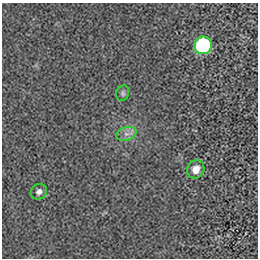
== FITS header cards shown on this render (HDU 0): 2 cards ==
NAXIS1  =                  256 / length of data axis 1
NAXIS2  =                  256 / length of data axis 2

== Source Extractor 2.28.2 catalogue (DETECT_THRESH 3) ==
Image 256 x 256 px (HDU 0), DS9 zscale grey, 1 PNG px = 1 image px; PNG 260 x 260 px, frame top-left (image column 1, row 256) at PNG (2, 3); each listed source drawn as its Kron ellipse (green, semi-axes under 4 px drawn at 4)
Background -9.96e-05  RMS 0.0028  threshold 0.00832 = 3 sigma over >= 5 px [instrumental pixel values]
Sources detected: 5; all 5 listed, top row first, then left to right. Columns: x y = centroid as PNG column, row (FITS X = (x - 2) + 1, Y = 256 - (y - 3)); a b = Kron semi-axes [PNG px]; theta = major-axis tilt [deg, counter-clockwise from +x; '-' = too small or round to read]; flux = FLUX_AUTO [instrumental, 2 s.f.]
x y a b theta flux
203 45 9 8 - 21
123 93 8 6 69 0.43
126 134 10 6 17 1
196 169 9 8 - 2
39 192 8 7 - 0.79